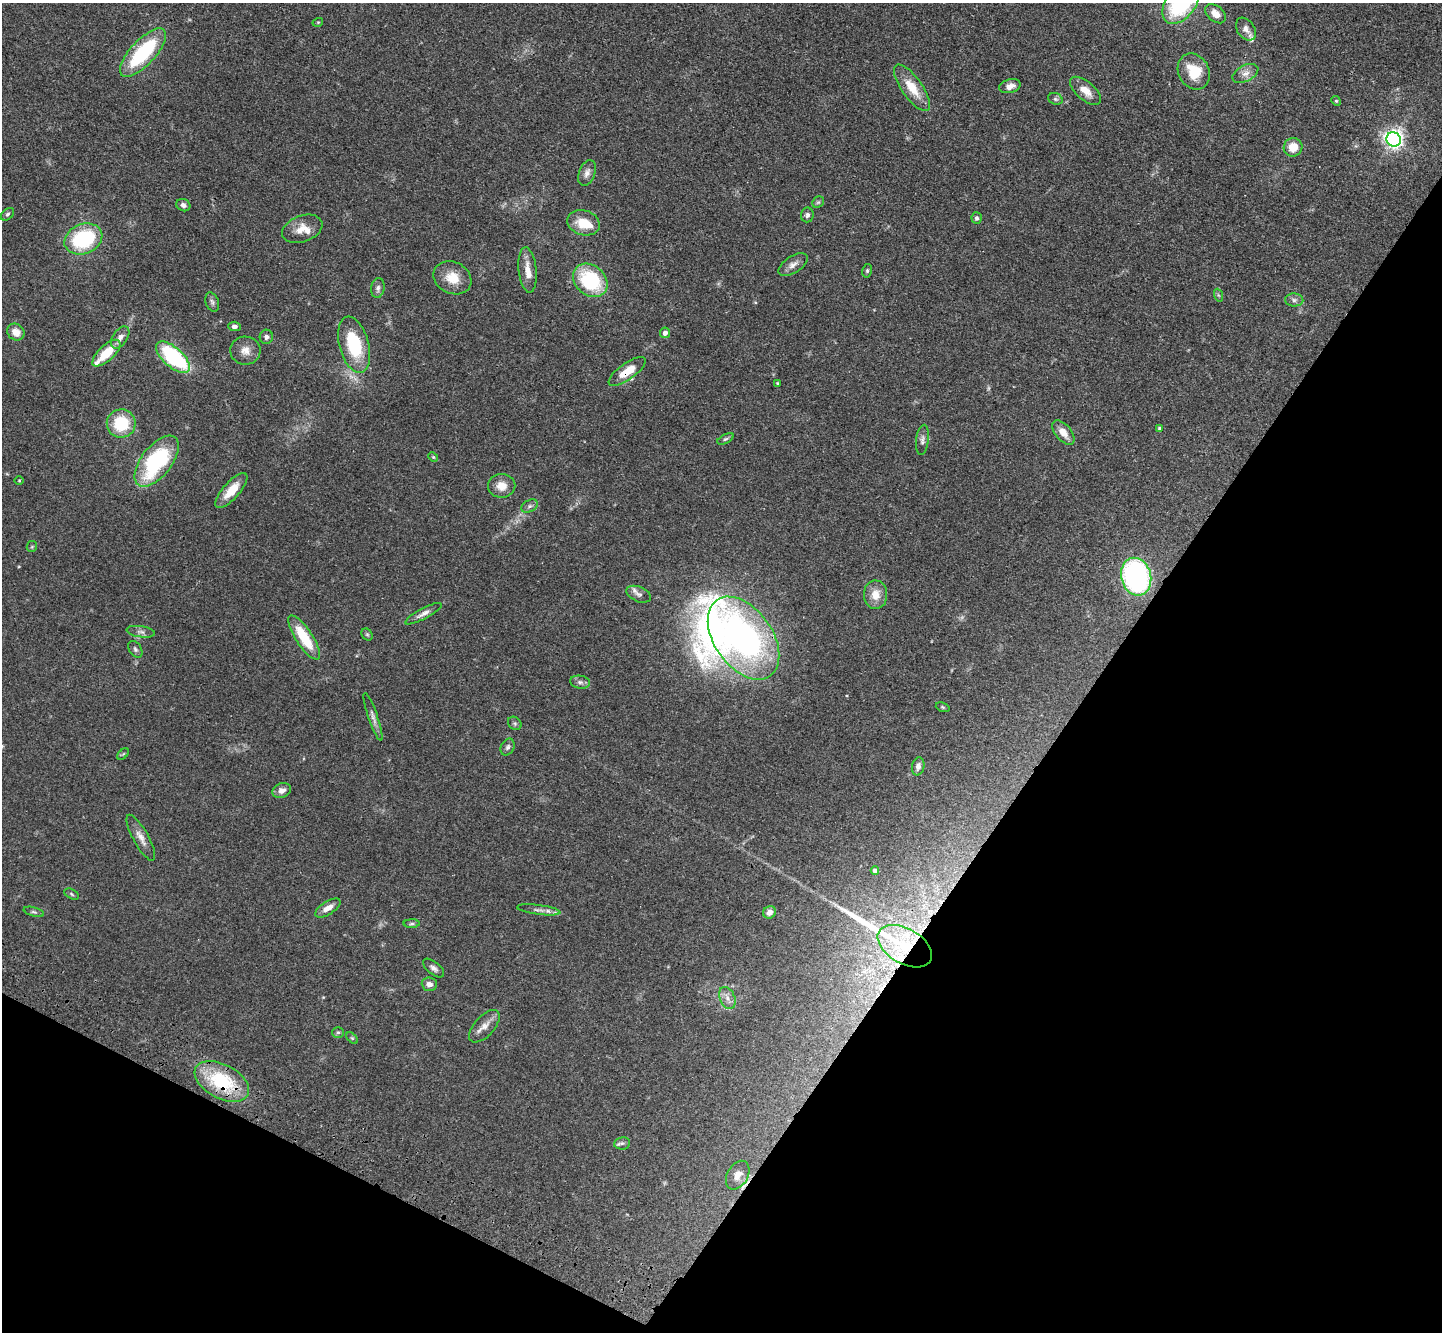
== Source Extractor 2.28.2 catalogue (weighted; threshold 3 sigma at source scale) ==
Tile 15 of 4 x 4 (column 3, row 4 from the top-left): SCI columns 2952-4391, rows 391-1720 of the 5902 x 5965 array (HDU 1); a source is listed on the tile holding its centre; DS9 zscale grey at full resolution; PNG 1444 x 1334 px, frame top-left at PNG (2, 3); each listed source drawn as its Kron ellipse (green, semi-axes under 4 px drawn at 4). Shown black and unused: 30% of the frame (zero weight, under 3 of 4 exposures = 6% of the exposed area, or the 3 px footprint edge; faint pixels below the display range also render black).
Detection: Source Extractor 2.28.2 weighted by HDU 2 'WHT'; one run over the whole footprint, this tile lists its part. Background 0.0897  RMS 0.0062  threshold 0.0279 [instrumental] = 3 sigma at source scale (4.5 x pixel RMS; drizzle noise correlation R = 1.50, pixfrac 1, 0.05/0.05 arcsec/px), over >= 5 px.
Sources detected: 100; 1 too faint to see at this stretch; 1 cosmic-ray / hot-pixel residue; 1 long thin detection or spike segment (spike, bleed or trail) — neither listed nor drawn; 7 inside a brighter listed object's ellipse — not listed separately; the other 90 listed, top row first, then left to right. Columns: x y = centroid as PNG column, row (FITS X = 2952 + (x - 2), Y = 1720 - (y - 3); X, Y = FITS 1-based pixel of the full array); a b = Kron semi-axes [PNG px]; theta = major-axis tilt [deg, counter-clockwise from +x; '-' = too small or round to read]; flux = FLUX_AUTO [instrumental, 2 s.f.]
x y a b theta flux
1181 3 23 15 53 68
1216 14 12 7 -38 5.8
318 22 5 3 - 0.53
1246 29 12 8 -55 3.4
143 53 31 12 47 47
1194 72 19 15 -63 17
1245 73 14 8 27 4.1
1010 86 11 7 14 3.8
912 88 27 10 -55 13
1086 91 18 9 -41 7.6
1055 99 7 5 -21 1.4
1336 101 5 4 - 0.72
1394 139 7 7 - 290
1293 147 9 9 - 9.7
587 173 13 8 69 3.3
818 202 6 5 - 0.9
183 205 7 6 - 2.1
7 214 7 5 41 1.3
807 215 7 6 - 1.9
977 218 6 5 - 1.4
583 223 16 12 -16 13
302 229 21 13 21 8.5
83 239 19 14 23 50
793 265 16 8 33 3.9
528 270 23 9 -84 7.4
867 271 7 5 76 1
452 278 19 15 -26 11
590 280 19 15 -41 44
378 288 10 6 80 2.1
1218 295 6 4 -71 0.95
1294 300 9 6 -2 2
212 302 10 6 -70 1.8
234 326 6 5 - 2
16 332 9 8 - 5.6
665 333 5 5 - 2.2
120 337 12 7 56 3.5
266 337 7 6 - 1.8
354 345 29 14 -74 36
245 351 15 14 - 5.9
106 353 18 7 43 16
173 357 21 9 -42 65
627 371 22 8 35 13
778 383 3 3 - 0.84
121 424 14 14 - 25
1159 428 4 3 - 0.7
1063 433 14 8 -50 6.4
725 439 9 4 27 1.3
922 440 15 6 83 2.5
433 457 5 4 - 0.7
157 461 30 15 52 63
19 481 5 3 - 0.54
502 486 13 12 - 7
231 490 22 8 48 11
530 506 9 6 27 1.9
32 547 6 5 - 0.79
1136 577 19 15 -75 120
639 594 13 7 -22 2.6
876 595 14 11 -87 7.8
423 614 20 5 28 3.6
141 632 14 5 -8 2.3
367 634 6 5 - 0.97
304 638 26 8 -57 22
744 638 46 29 -55 210
135 649 9 6 -58 1.8
580 682 10 6 -9 2
943 707 7 4 -21 0.82
373 717 25 4 -71 3
515 723 7 6 - 1.3
508 747 9 6 65 1.8
123 754 7 4 45 0.81
918 766 9 6 79 2.7
282 790 10 7 19 3.5
141 838 26 7 -61 5.2
875 871 4 4 - 2
72 894 7 5 -29 0.94
328 908 14 6 32 5.1
539 910 22 5 -7 3
34 912 10 4 -15 1.4
770 912 7 6 - 3.8
412 924 8 4 1 0.91
905 946 30 17 -30 26
434 968 12 6 -39 2.5
429 984 8 7 - 3.2
727 998 11 7 -66 3.6
484 1026 20 10 48 5.4
338 1032 6 5 - 1.1
352 1038 7 4 -44 0.8
222 1081 29 17 -28 42
622 1143 8 6 8 1.5
738 1175 15 10 61 5.6
Overlapping masked pixels (flux is a lower limit): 4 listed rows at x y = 627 371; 744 638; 905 946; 222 1081
Isophote crosses this tile's border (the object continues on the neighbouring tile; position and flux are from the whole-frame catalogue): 1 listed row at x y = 1181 3